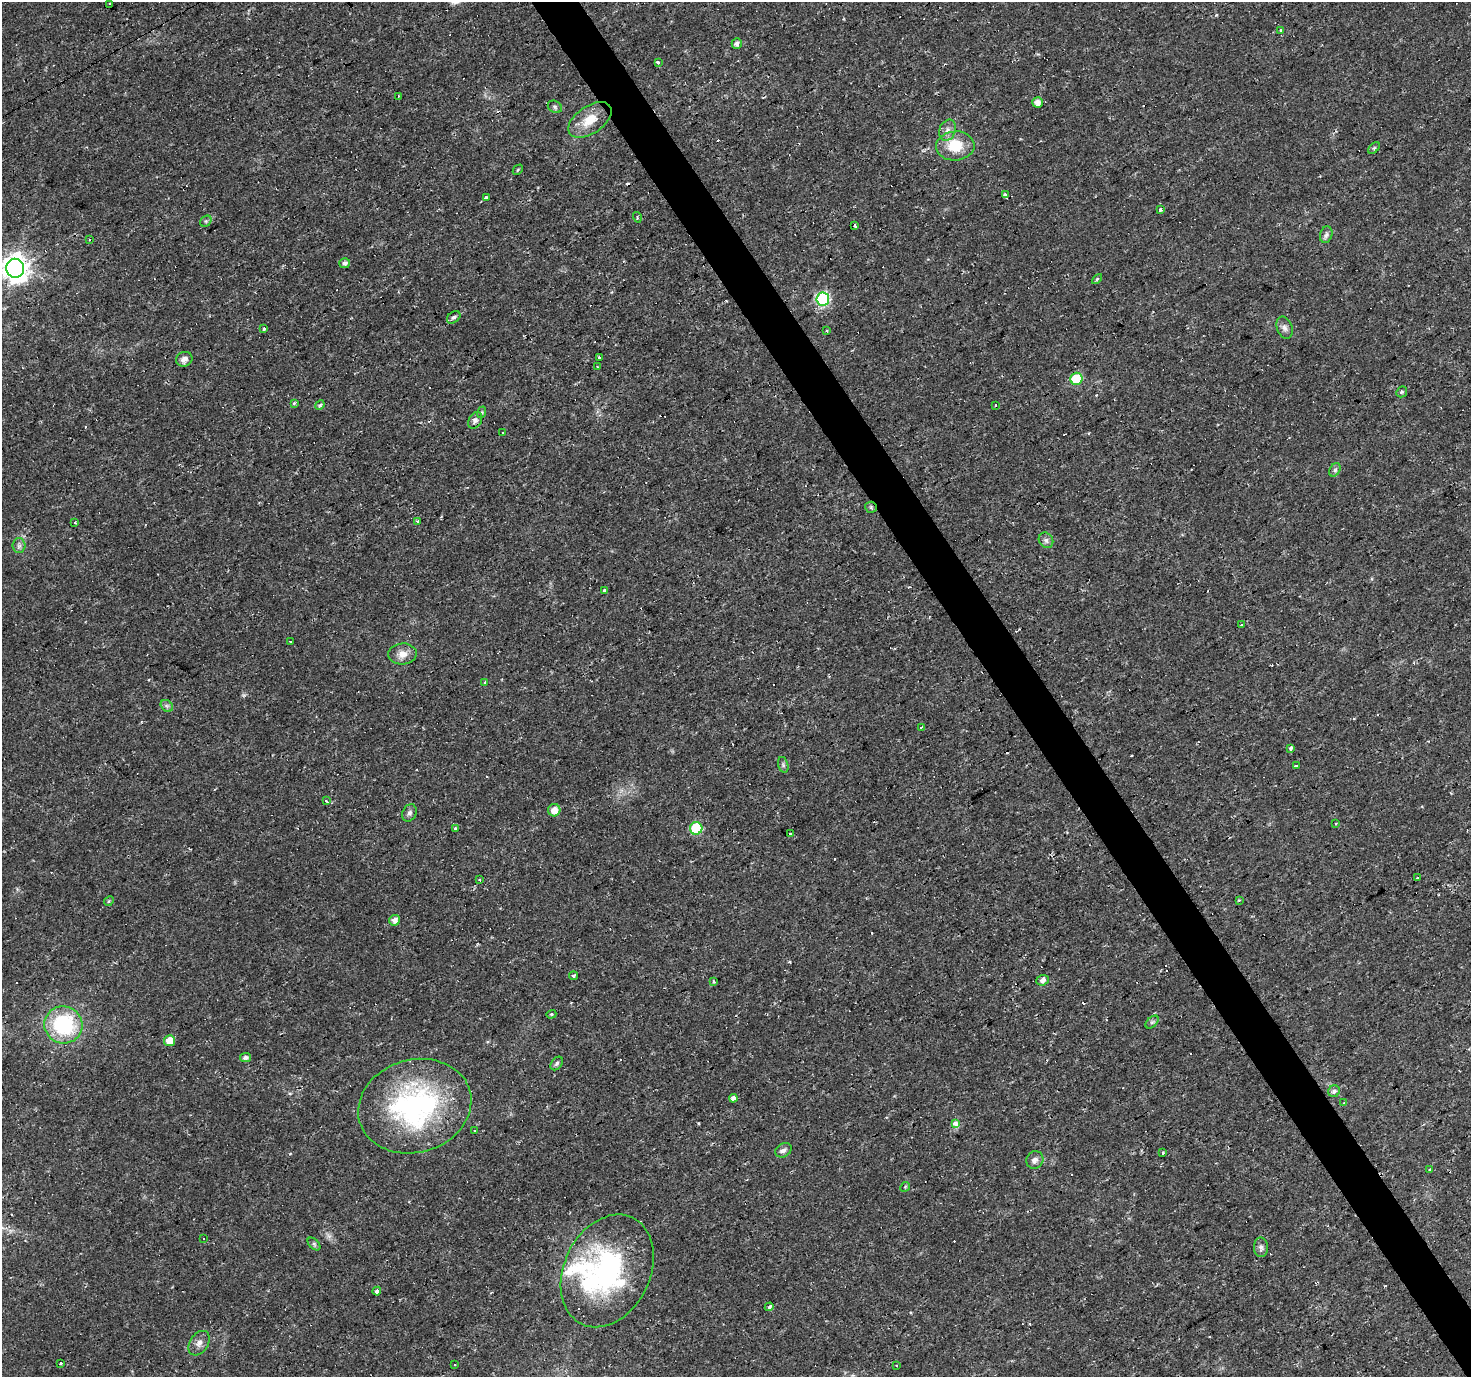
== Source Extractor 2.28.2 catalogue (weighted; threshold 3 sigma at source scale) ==
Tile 6 of 4 x 4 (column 2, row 2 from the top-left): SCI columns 1471-2939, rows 2863-4237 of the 5878 x 5787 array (HDU 1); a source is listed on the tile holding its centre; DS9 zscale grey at full resolution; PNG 1473 x 1379 px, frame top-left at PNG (2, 2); each listed source drawn as its Kron ellipse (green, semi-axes under 4 px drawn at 4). Shown black and unused: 3% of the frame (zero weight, under 2 of 3 exposures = <1% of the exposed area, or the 3 px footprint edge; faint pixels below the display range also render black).
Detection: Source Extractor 2.28.2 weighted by HDU 2 'WHT'; one run over the whole footprint, this tile lists its part. Background 0.0199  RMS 0.0024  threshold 0.011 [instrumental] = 3 sigma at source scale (4.5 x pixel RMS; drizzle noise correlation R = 1.50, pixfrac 1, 0.0396/0.0396 arcsec/px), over >= 5 px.
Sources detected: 127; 1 too faint to see at this stretch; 25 cosmic-ray / hot-pixel residue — neither listed nor drawn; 4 inside a brighter listed object's ellipse — not listed separately; the other 97 listed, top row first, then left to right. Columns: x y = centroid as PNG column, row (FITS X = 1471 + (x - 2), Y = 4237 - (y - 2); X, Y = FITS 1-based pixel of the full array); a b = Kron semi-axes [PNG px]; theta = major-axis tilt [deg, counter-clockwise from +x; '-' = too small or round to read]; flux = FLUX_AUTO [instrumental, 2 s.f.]
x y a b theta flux
110 3 3 2 - 0.51
1281 30 3 3 - 0.69
737 44 5 5 - 1
658 62 3 3 - 6.3
398 96 4 2 - 0.18
1037 102 5 5 - 1.7
555 107 7 6 - 0.5
590 120 24 13 34 5.3
947 130 11 8 69 1.4
955 146 19 14 4 6.8
1374 148 7 4 45 0.37
518 170 6 3 46 0.28
1005 194 3 3 - 1
487 198 3 3 - 7.9
1160 210 3 3 - 1.2
637 217 5 3 - 0.28
206 221 6 5 - 0.45
855 225 3 3 - 1.9
1326 235 8 6 73 0.73
89 240 3 2 - 0.19
345 263 5 5 - 0.88
15 268 9 9 - 260
1097 279 6 3 45 0.3
823 299 6 6 - 35
454 317 7 5 37 0.65
1285 328 11 7 -69 1
264 329 3 3 - 1.3
827 331 4 3 - 0.34
599 358 3 3 - 1.5
184 359 8 7 - 1.3
597 367 3 3 - 0.23
1076 379 6 6 - 11
1402 392 6 5 - 0.37
294 403 3 3 - 0.75
320 405 5 4 - 0.41
996 405 3 2 - 0.39
482 412 6 4 72 0.32
475 420 9 6 63 0.89
502 433 3 3 - 0.94
1335 470 7 5 59 0.62
871 507 6 5 - 0.43
417 521 4 3 - 0.6
75 523 3 3 - 0.55
1046 540 8 7 - 0.77
19 546 7 6 - 0.74
605 590 3 3 - 9.1
1242 625 3 3 - 6.2
290 641 3 3 - 1.8
402 654 14 10 4 2.2
484 682 4 3 - 0.34
167 706 7 5 -44 0.59
921 727 4 3 - 0.97
1291 748 4 3 - 1.9
783 765 8 5 -76 0.53
1296 766 4 3 - 2.2
326 801 4 3 - 0.35
554 810 6 6 - 2.5
409 813 9 7 64 0.83
1336 824 3 2 - 0.35
456 828 3 3 - 0.93
696 828 6 6 - 17
791 834 3 2 - 0.51
1418 877 3 3 - 1.2
479 879 3 3 - 1.7
1239 900 3 3 - 0.41
109 901 5 4 - 0.29
395 920 5 5 - 1.4
573 976 4 4 - 0.41
1043 980 6 5 - 1
714 981 3 2 - 0.25
551 1014 5 4 - 0.27
1152 1022 8 4 44 0.5
63 1025 19 18 - 20
169 1041 5 5 - 3.3
245 1057 5 4 - 0.86
557 1063 7 5 52 0.56
1334 1091 6 5 - 0.92
733 1098 4 3 - 2.4
1343 1103 4 2 - 0.22
415 1106 57 46 16 49
955 1124 4 3 - 2.8
475 1131 3 3 - 0.83
783 1150 9 6 31 0.83
1163 1152 3 3 - 1.2
1035 1160 9 8 - 1.1
1429 1169 3 3 - 0.63
905 1187 5 4 - 0.27
203 1239 3 3 - 0.96
314 1244 7 4 -45 0.43
1261 1247 10 7 -89 0.94
607 1271 59 43 64 43
377 1291 4 3 - 2
769 1307 4 3 - 1.3
199 1343 13 9 57 1.5
61 1364 3 3 - 0.94
455 1365 2 2 - 0.23
896 1366 3 2 - 0.28
Overlapping masked pixels (flux is a lower limit): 1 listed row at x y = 871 507
Isophote crosses this tile's border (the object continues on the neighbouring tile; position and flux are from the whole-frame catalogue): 1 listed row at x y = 15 268